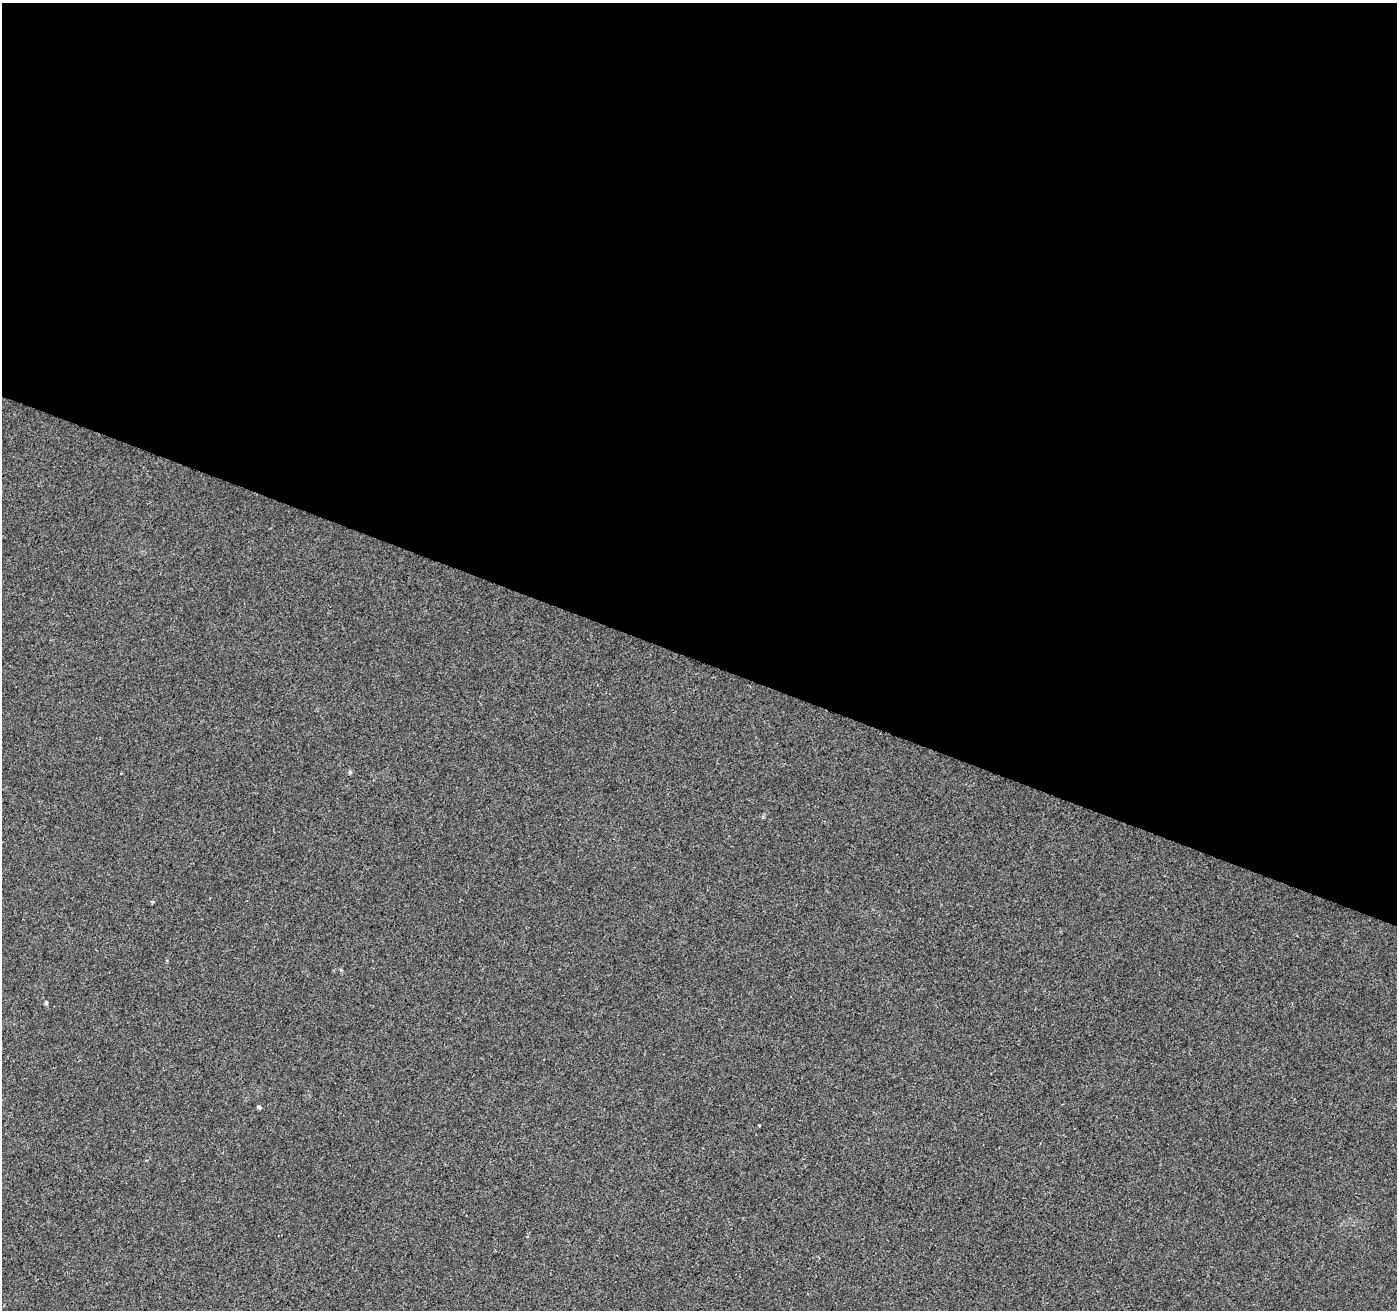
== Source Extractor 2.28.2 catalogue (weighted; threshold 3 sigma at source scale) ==
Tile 3 of 4 x 4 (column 3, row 1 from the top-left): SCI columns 2791-4185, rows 4134-5441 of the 5588 x 5716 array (HDU 1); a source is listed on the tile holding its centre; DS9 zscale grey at full resolution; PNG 1399 x 1312 px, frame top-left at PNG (2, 3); no overlay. Shown black and unused: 50% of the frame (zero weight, under 2 of 3 exposures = <1% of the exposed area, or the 3 px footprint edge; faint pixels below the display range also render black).
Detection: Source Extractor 2.28.2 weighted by HDU 2 'WHT'; one run over the whole footprint, this tile lists its part. Background 0.0255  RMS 0.0059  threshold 0.0265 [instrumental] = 3 sigma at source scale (4.5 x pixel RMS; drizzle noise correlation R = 1.50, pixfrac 1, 0.0396/0.0396 arcsec/px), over >= 5 px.
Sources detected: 5; all 5 listed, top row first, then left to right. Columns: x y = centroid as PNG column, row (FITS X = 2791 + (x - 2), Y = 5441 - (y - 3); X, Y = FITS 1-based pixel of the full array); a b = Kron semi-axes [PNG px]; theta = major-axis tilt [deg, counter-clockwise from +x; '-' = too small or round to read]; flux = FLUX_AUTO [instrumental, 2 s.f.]
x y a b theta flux
350 772 5 5 - 0.72
152 902 5 3 - 0.64
46 1003 5 4 - 0.98
260 1107 4 3 - 7.3
760 1125 3 3 - 0.76